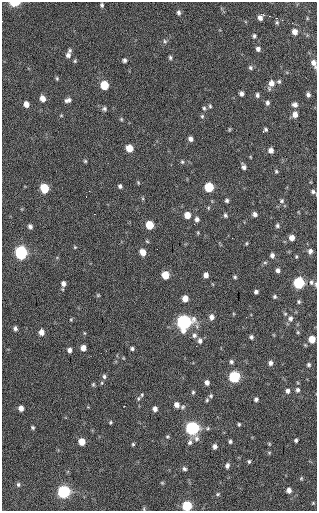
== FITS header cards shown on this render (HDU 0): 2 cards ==
NAXIS1  =                  315 / Axis length
NAXIS2  =                  509 / Axis length

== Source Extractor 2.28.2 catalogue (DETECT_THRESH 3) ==
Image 315 x 509 px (HDU 0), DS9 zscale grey, 1 PNG px = 1 image px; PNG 319 x 513 px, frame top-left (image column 1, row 509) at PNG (2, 2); no overlay
Background 41.8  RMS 7.5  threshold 22.4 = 3 sigma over >= 5 px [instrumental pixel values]
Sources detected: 143; all 143 listed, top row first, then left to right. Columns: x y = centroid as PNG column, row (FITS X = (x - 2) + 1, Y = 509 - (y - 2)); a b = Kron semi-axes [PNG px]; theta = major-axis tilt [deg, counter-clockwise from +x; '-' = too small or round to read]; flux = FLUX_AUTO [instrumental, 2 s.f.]
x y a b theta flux
15 3 6 3 2 14000
102 5 5 4 - 900
179 13 7 5 -88 1300
260 18 6 5 - 2100
276 18 3 2 - 560
277 22 5 4 - 720
295 32 6 5 - 3100
254 36 5 5 - 890
165 41 6 5 - 940
258 49 5 5 - 1600
68 55 8 7 - 2400
170 57 5 4 - 850
124 60 5 5 - 1100
75 61 5 4 - 610
314 63 11 6 -67 2500
250 68 6 5 - 920
57 78 6 4 -71 660
279 81 5 5 - 840
271 84 10 6 68 3400
104 85 6 5 - 14000
241 94 5 4 - 1600
257 95 6 5 - 1100
308 95 5 4 - 1400
43 98 6 5 - 3600
68 100 8 5 18 1700
267 103 5 5 - 1300
26 104 5 4 - 3100
295 105 6 6 - 1800
210 106 5 4 - 730
204 108 6 5 - 830
104 109 6 6 - 1100
295 114 6 5 - 3000
61 115 5 3 - 420
202 116 5 5 - 660
121 119 5 4 - 580
229 129 6 3 90 480
265 130 4 3 - 830
190 139 6 5 - 1800
129 148 6 5 - 8000
271 150 5 5 - 2300
85 161 4 4 - 580
182 162 5 4 - 660
244 167 6 4 -65 1600
276 171 5 4 - 680
138 182 5 3 - 510
120 186 4 4 - 1100
209 187 6 6 - 21000
44 188 6 5 - 18000
89 191 2 2 - 240
313 192 6 5 - 1100
227 200 4 4 - 920
282 201 7 6 - 960
94 214 3 2 - 560
255 214 5 5 - 1400
187 215 6 5 - 5300
225 215 6 5 - 920
197 219 6 5 - 1700
150 225 6 5 - 13000
30 226 5 5 - 1400
277 226 5 4 - 910
198 233 5 3 - 480
292 238 5 5 - 3000
147 241 5 4 - 540
246 243 5 3 - 460
75 247 4 4 - 460
310 251 6 5 - 1600
143 252 6 5 - 4700
21 253 7 6 - 69000
272 255 5 4 - 1500
296 257 4 3 - 490
265 262 6 4 0 640
278 270 4 4 - 1400
165 275 6 5 - 9300
206 275 5 5 - 2300
235 277 5 5 - 720
311 282 6 5 - 1200
299 283 6 6 - 42000
63 284 6 5 - 2000
316 284 7 3 90 660
256 292 4 4 - 1100
98 295 5 4 - 540
275 296 5 5 - 770
185 298 5 5 - 4400
299 302 6 4 89 750
211 317 6 6 - 2300
290 318 8 7 - 2100
71 319 5 3 - 500
184 322 8 7 - 120000
15 328 5 4 - 1200
41 332 6 5 - 3100
298 332 5 4 - 560
84 333 5 3 - 440
194 335 6 6 - 1400
251 337 5 4 - 1100
312 339 6 5 - 7000
200 341 7 6 - 1700
83 348 5 5 - 3200
132 349 4 4 - 980
69 350 5 5 - 1700
231 362 5 5 - 1100
270 363 6 6 - 1600
309 365 5 5 - 980
104 376 6 5 - 1100
234 377 6 6 - 44000
207 382 5 4 - 2000
93 384 6 4 69 660
297 390 7 6 - 1400
288 391 6 5 - 1600
193 392 5 4 - 720
142 395 6 5 - 880
211 396 6 5 - 840
256 399 5 5 - 1300
207 400 6 4 50 730
176 405 6 6 - 2500
124 406 3 2 - 390
182 407 7 5 34 1000
21 408 5 5 - 2700
155 409 5 4 - 2000
110 422 5 4 - 580
239 424 4 4 - 650
32 427 5 4 - 770
192 428 7 6 - 91000
167 437 5 5 - 670
296 440 4 3 - 880
230 441 4 4 - 900
82 442 5 5 - 6800
190 442 8 7 - 1600
133 444 4 4 - 620
269 444 5 3 - 500
215 446 5 5 - 1700
269 453 6 4 0 550
249 461 4 4 - 800
227 466 7 5 69 1500
184 469 5 5 - 1100
301 478 5 4 - 600
162 483 4 4 - 530
18 484 6 4 -89 880
289 490 6 5 - 1900
64 492 6 6 - 68000
218 494 6 5 - 710
313 503 5 3 - 470
187 506 6 6 - 27000
144 509 6 4 -80 560
At the frame edge (FLAGS 8, measured only in part): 5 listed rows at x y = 15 3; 314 63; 316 284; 187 506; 144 509